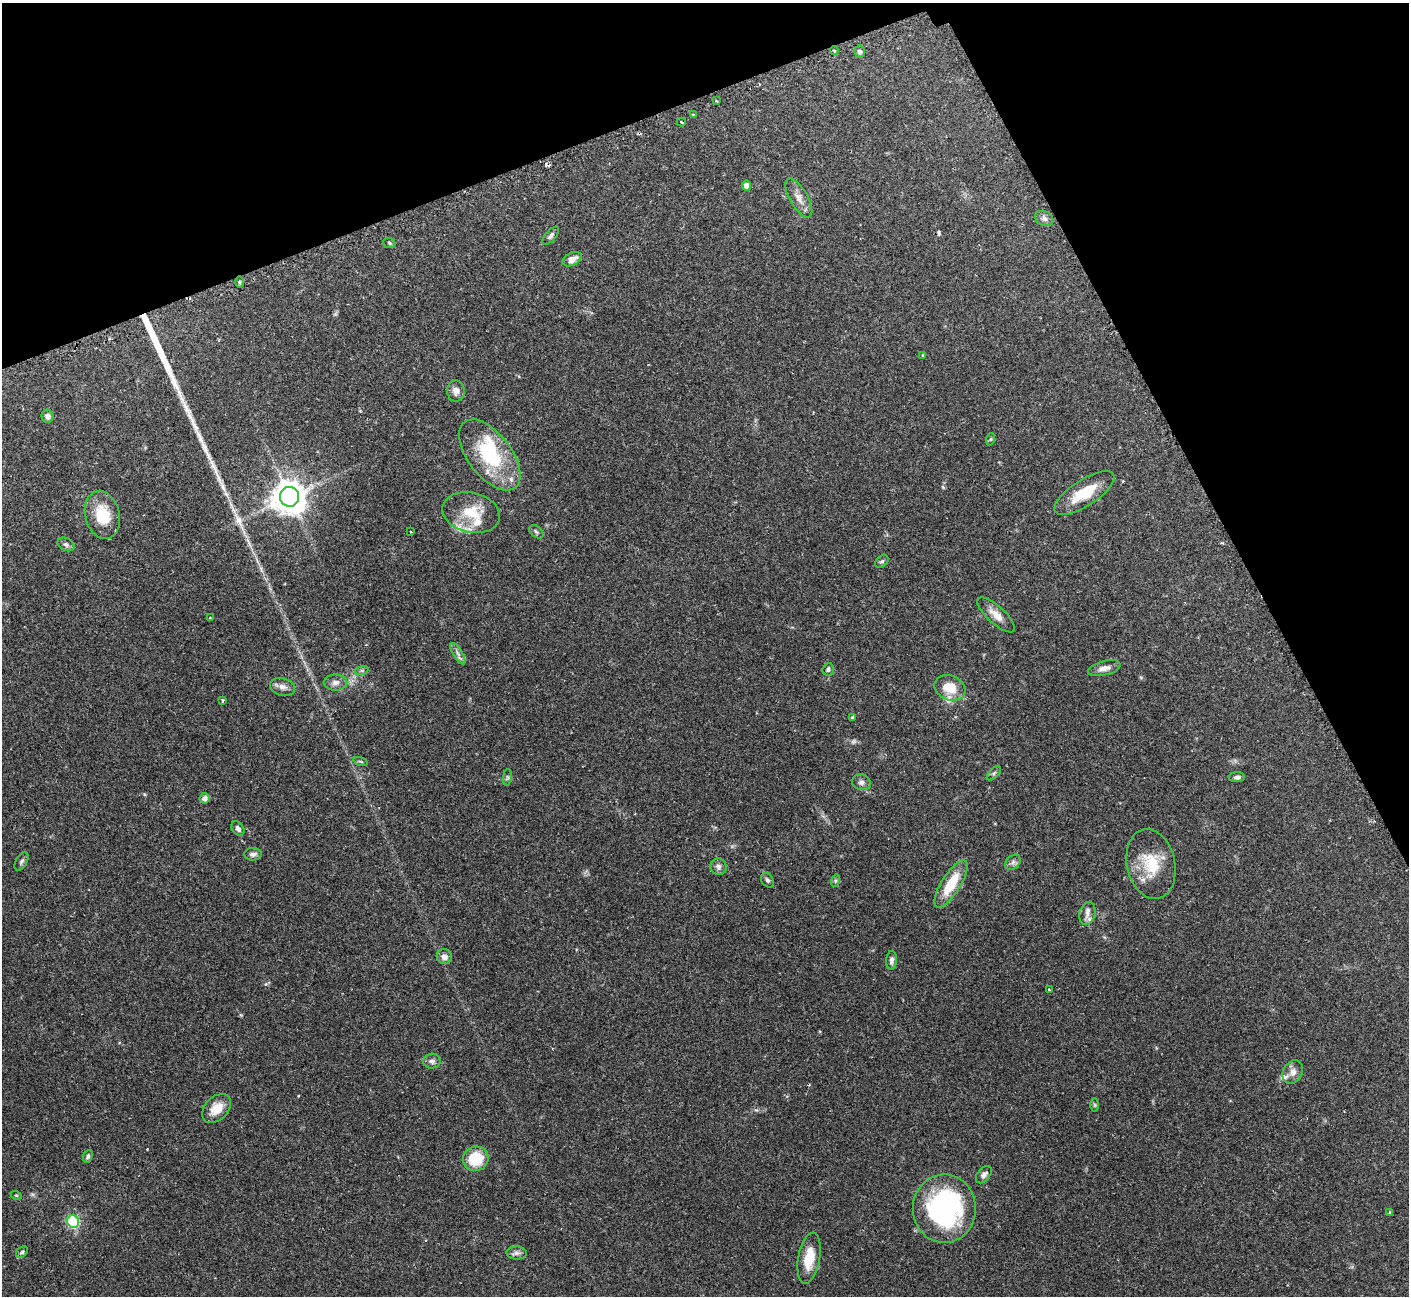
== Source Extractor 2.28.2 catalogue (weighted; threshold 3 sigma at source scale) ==
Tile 3 of 4 x 4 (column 3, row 1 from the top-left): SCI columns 2830-4236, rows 4056-5349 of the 5652 x 5640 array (HDU 1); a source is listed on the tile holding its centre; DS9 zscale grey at full resolution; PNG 1411 x 1298 px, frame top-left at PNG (2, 3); each listed source drawn as its Kron ellipse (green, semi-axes under 4 px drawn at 4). Shown black and unused: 21% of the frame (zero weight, under 2 of 3 exposures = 2% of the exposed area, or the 3 px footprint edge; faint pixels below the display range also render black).
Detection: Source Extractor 2.28.2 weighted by HDU 2 'WHT'; one run over the whole footprint, this tile lists its part. Background 0.135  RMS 0.005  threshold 0.0227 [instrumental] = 3 sigma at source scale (4.5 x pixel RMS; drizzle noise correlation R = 1.50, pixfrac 1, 0.05/0.05 arcsec/px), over >= 5 px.
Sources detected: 82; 4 cosmic-ray / hot-pixel residue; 2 long thin detections or spike segments (spike, bleed or trail) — neither listed nor drawn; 7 inside a brighter listed object's ellipse — not listed separately; the other 69 listed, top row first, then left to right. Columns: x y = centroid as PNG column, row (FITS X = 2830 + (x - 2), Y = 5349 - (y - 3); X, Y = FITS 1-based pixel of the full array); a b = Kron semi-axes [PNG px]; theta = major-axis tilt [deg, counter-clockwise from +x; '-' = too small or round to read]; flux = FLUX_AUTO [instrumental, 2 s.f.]
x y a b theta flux
834 51 4 4 - 0.6
860 52 6 5 - 1.3
716 101 4 3 - 0.62
693 115 3 2 - 0.61
681 122 4 2 - 0.5
747 186 5 4 - 4.4
799 198 22 9 -61 4.5
1044 218 10 7 -25 2
551 236 11 5 49 1.5
389 243 6 5 - 0.67
572 259 10 6 26 4.1
240 282 5 3 - 0.69
923 355 4 3 - 0.55
456 391 10 8 -90 2.9
48 416 6 6 - 2
991 439 6 4 71 0.63
490 455 41 21 -52 39
1084 493 35 13 33 15
290 497 10 9 - 1100
471 513 29 20 -13 15
102 515 24 17 -75 16
411 532 3 3 - 0.57
536 532 8 5 -40 0.98
66 544 9 6 -26 1.6
882 561 7 5 46 1
996 615 24 9 -42 5.3
210 618 3 3 - 0.48
458 654 12 4 -58 1.9
1104 668 16 7 14 3.6
828 669 6 5 - 1.1
362 670 7 4 18 0.87
336 682 12 8 0 2.7
282 687 13 8 -14 3.1
950 688 16 12 -22 10
223 700 4 3 - 0.61
852 717 4 3 - 0.57
360 761 7 3 -19 0.65
994 773 8 4 45 1.1
507 777 8 4 83 0.9
1237 777 8 5 3 1.3
861 782 9 8 - 2
205 798 5 5 - 2.2
238 829 8 5 -54 1.7
253 854 8 6 2 1.9
22 861 10 5 62 1.4
1013 862 9 6 42 1.6
1151 864 35 24 -78 20
718 867 8 8 - 2.1
767 880 8 5 -56 1.2
835 881 6 4 72 0.76
951 884 27 9 58 17
1087 914 11 8 75 2.9
444 957 8 7 - 2.8
892 960 9 5 86 2
1049 990 3 2 - 0.48
432 1061 8 7 - 2
1293 1072 12 9 61 3.2
1095 1105 6 4 -90 0.67
216 1108 17 11 44 7.7
88 1156 6 4 67 1.1
476 1159 13 12 - 16
984 1175 10 6 51 1.9
16 1195 5 3 - 0.44
944 1209 34 31 89 85
1390 1212 3 2 - 0.36
73 1222 6 6 - 58
22 1252 7 5 43 0.9
517 1253 10 6 -1 1.7
809 1258 26 11 80 12